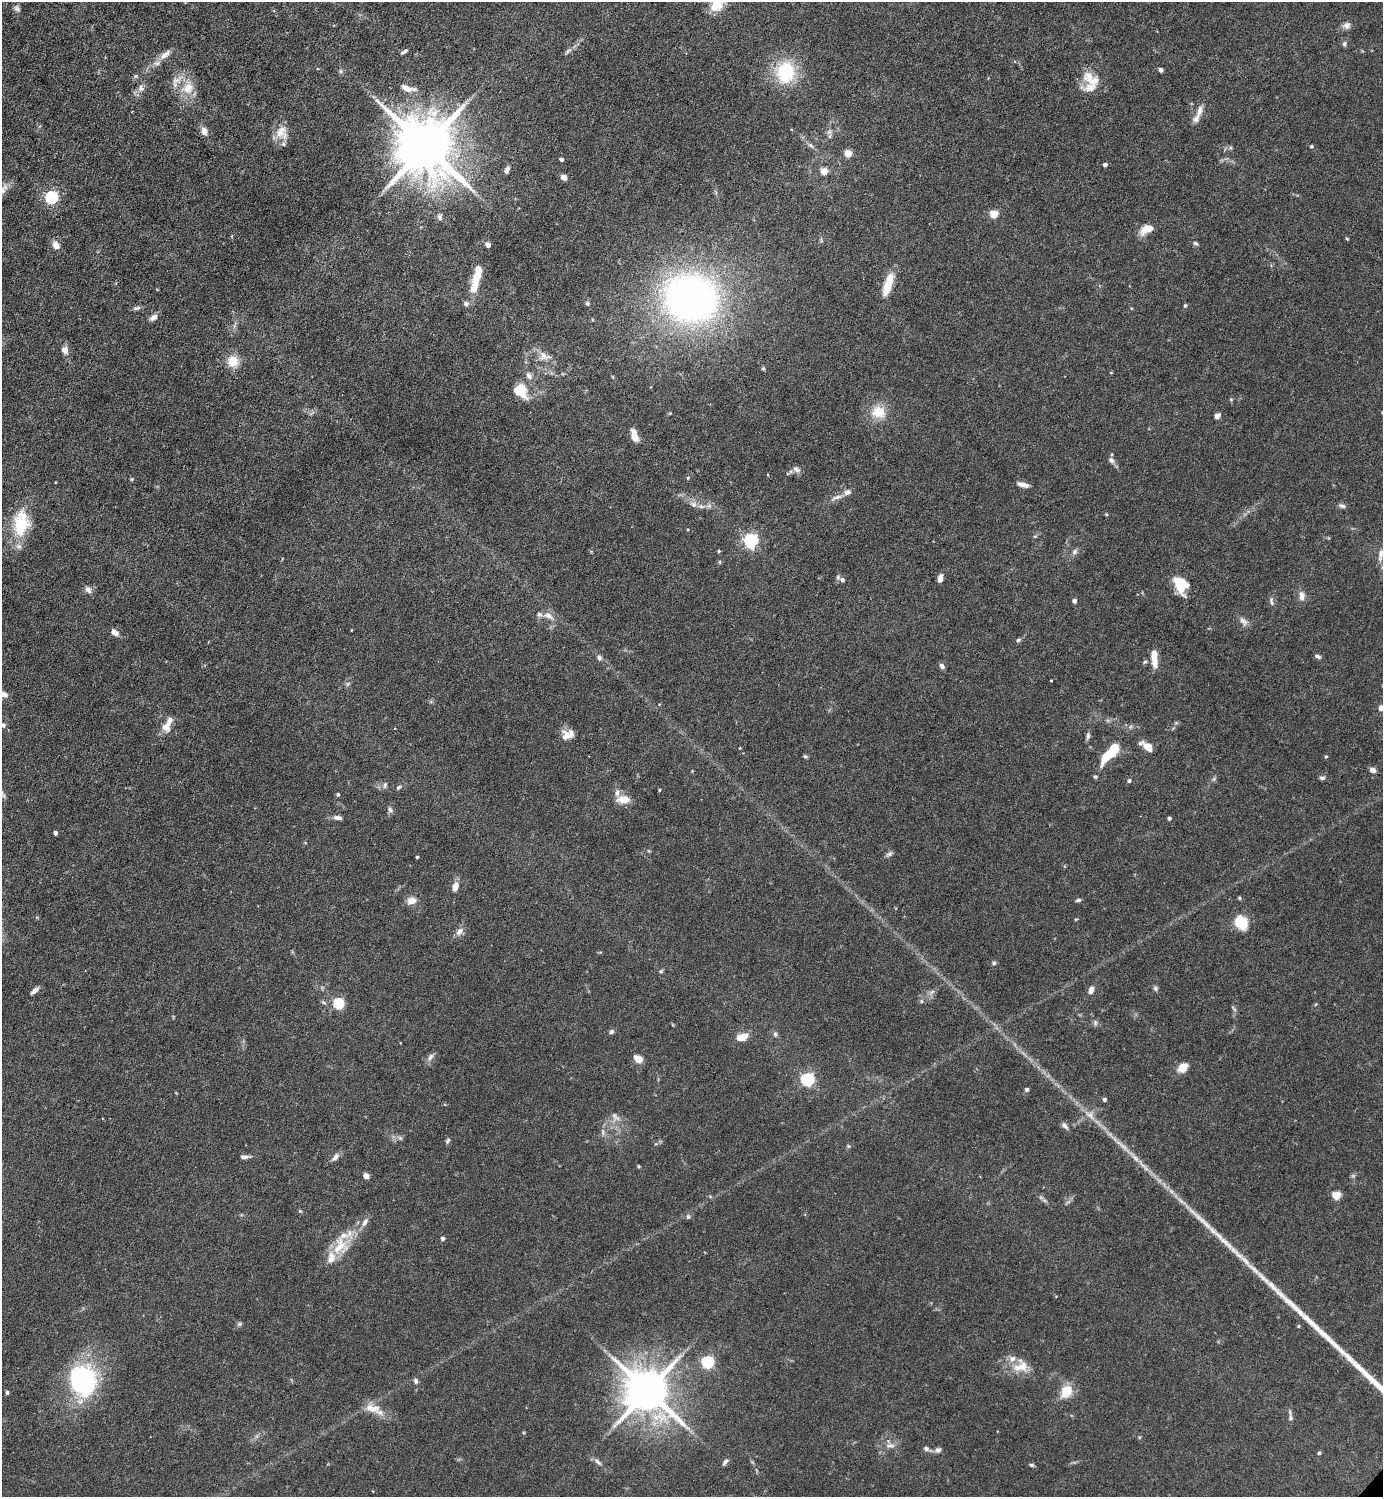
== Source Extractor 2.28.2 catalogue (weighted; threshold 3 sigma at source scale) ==
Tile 11 of 4 x 4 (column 3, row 3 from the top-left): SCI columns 3062-4442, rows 1495-2989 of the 5979 x 5978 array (HDU 1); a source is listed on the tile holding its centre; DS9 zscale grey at full resolution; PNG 1385 x 1499 px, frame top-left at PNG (2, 2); no overlay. Shown black and unused: <1% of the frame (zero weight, under 3 of 6 exposures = <1% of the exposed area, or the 3 px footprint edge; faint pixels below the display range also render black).
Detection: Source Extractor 2.28.2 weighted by HDU 2 'WHT'; one run over the whole footprint, this tile lists its part. Background 0.0628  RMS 0.0046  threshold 0.0189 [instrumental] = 3 sigma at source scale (4.09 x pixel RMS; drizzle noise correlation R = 1.36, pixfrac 0.8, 0.05/0.05 arcsec/px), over >= 5 px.
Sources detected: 204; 2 too faint to see at this stretch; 1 inside a brighter object's white glare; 2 long thin detections or spike segments (spike, bleed or trail) — not listed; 18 inside a brighter listed object's ellipse — not listed separately; the other 181 listed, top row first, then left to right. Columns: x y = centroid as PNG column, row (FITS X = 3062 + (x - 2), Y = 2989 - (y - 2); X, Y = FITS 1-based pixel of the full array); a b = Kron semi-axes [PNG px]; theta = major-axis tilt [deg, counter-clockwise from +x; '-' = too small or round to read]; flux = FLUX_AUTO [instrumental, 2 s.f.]
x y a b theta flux
716 2 22 15 -77 14
17 8 9 7 -41 1.4
1347 25 10 9 - 2.1
1344 44 7 5 75 0.97
567 51 9 4 51 0.96
404 52 10 4 30 1.1
165 54 20 8 40 3.8
1161 70 4 4 - 1.9
341 71 6 5 - 0.81
786 72 20 16 78 29
135 76 6 5 - 0.75
1089 77 19 18 - 7.4
141 88 12 6 86 2.1
188 88 21 16 41 8.7
408 88 20 8 -14 4
1199 111 18 7 73 3.3
204 131 10 7 -78 2.6
282 132 19 16 -63 5.8
829 132 8 5 44 1.2
810 145 10 5 -42 1.3
1311 146 4 4 - 0.72
426 147 19 14 -48 3700
848 153 5 5 - 9.7
561 160 4 3 - 1.2
1105 165 4 4 - 1.5
507 170 9 5 73 1.6
824 171 5 5 - 6.7
564 177 7 6 - 2.1
2 190 21 7 52 3.4
51 198 6 6 - 68
994 214 5 5 - 15
440 217 9 6 76 1.2
1147 229 17 9 28 5.5
1347 239 5 3 - 0.4
1195 243 7 5 -29 0.8
56 245 10 7 -55 3.2
488 245 4 4 - 3.1
474 285 22 9 78 9.6
888 285 26 8 73 11
691 298 49 43 -15 230
466 304 7 7 - 1.3
587 304 6 5 - 0.73
1185 306 6 4 74 0.67
136 308 11 5 10 1.2
153 317 10 6 35 2.2
65 350 8 7 - 2.9
544 356 18 12 -14 4.8
233 361 13 13 - 7.5
1111 373 4 3 - 0.37
529 376 11 7 -58 2.1
520 391 15 12 -50 11
1231 399 5 5 - 0.52
878 412 17 14 -3 9.3
1217 416 7 6 - 1.7
635 438 9 7 -53 4
1111 460 8 6 -41 1.5
796 469 11 7 -40 1.7
132 479 5 4 - 0.54
1023 485 14 5 -15 2.5
836 497 18 5 18 2.5
693 504 10 7 -29 2.1
1342 506 10 5 -19 1.2
1106 514 4 4 - 0.46
21 524 35 19 81 20
1035 536 6 3 18 0.52
751 541 6 6 - 110
719 551 4 4 - 0.49
1075 552 9 7 49 1.4
1381 554 16 7 78 2.9
720 562 6 4 -90 0.53
940 578 8 5 76 2.3
842 580 8 7 - 1.6
1180 585 16 11 -68 15
88 590 10 8 -56 1.9
1302 596 12 7 -87 2.8
1074 601 4 4 - 1.6
1271 601 13 5 -79 1.3
548 616 15 8 -26 3.3
1243 621 14 7 -50 2.3
351 630 3 2 - 0.27
114 632 9 6 -34 3.1
1018 640 7 5 30 0.81
1318 656 8 5 -20 1.1
599 658 7 6 - 1.3
1154 658 21 7 -88 6.4
1145 662 7 4 36 0.75
942 666 6 5 - 1.6
1051 680 3 2 - 0.4
4 694 9 6 -23 2.2
1381 708 6 5 - 2.5
1176 723 6 4 -19 0.52
3 725 7 6 - 1.3
166 727 13 12 - 4.5
566 735 14 11 11 4.5
1088 736 11 5 82 1.2
1148 747 12 7 -43 4.7
740 748 3 3 - 0.36
1108 755 19 8 43 14
805 756 6 5 - 0.63
1326 756 4 4 - 0.47
1372 770 6 5 - 2.2
692 771 3 3 - 0.3
1095 777 6 4 -22 0.66
1322 778 7 5 -6 1
1214 779 7 4 71 0.72
1129 781 5 4 - 1
385 785 9 5 77 1.1
398 787 7 5 39 0.84
659 790 3 3 - 0.46
2 792 9 4 -82 1.1
338 794 4 4 - 0.81
623 799 18 10 0 5.3
390 810 8 6 -59 1.1
338 818 12 6 -6 1.9
1169 818 4 3 - 1.1
55 833 4 4 - 1.4
889 854 8 6 28 1.1
417 857 3 3 - 0.64
455 887 11 7 69 3.3
1239 898 5 4 - 0.57
1078 900 6 4 11 0.96
412 901 11 8 11 3.9
1076 919 4 4 - 0.46
1241 922 16 13 -49 10
459 931 11 8 45 2.5
994 963 6 5 - 0.83
661 971 6 5 - 0.71
1155 988 7 6 - 0.99
1091 990 9 5 75 2.5
34 991 11 5 41 1.8
932 992 8 5 31 1.3
921 1001 6 4 -90 0.66
338 1003 5 5 - 34
1234 1009 10 3 -55 0.78
1095 1023 8 5 -65 1.1
611 1032 7 5 44 0.97
775 1034 7 5 -74 1
742 1037 11 6 18 7
430 1057 11 6 50 1.8
638 1059 7 5 -38 6.8
1183 1068 6 5 - 12
807 1079 6 6 - 74
1027 1090 4 4 - 1.3
1104 1099 4 4 - 1.1
1090 1115 17 9 -43 4.5
615 1117 15 6 -42 2.4
1064 1126 11 6 -48 1.5
603 1132 11 5 -79 1.4
400 1138 7 4 -45 0.83
448 1141 7 5 58 0.88
848 1146 5 4 - 0.54
245 1157 13 5 0 1.6
335 1157 12 7 51 2
1134 1157 26 6 -46 5.2
639 1166 4 3 - 0.51
366 1176 4 4 - 4.7
1336 1195 5 5 - 15
710 1196 6 4 -20 0.54
300 1211 6 4 -44 0.53
688 1217 6 5 - 1.1
365 1222 14 7 57 2.4
442 1239 4 4 - 1.2
340 1246 33 22 52 14
239 1324 7 5 16 0.86
1298 1326 4 4 - 0.52
707 1362 6 6 - 60
1021 1367 23 14 7 7.9
83 1380 34 29 -73 58
416 1381 7 6 - 1.2
647 1391 14 12 -40 2000
7 1392 5 4 - 0.77
1066 1392 15 12 59 8.6
372 1408 24 11 -14 6.5
1290 1416 16 5 -85 1.5
890 1445 15 5 2 2.1
926 1449 7 6 - 1.2
938 1450 9 7 13 1.5
1319 1453 4 4 - 0.74
598 1462 14 5 -42 1.8
725 1462 10 5 51 1.2
1031 1465 6 4 -4 0.81
Isophote crosses this tile's border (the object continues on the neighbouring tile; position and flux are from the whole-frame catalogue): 7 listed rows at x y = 716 2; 2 190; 1381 554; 4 694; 1381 708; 3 725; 2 792